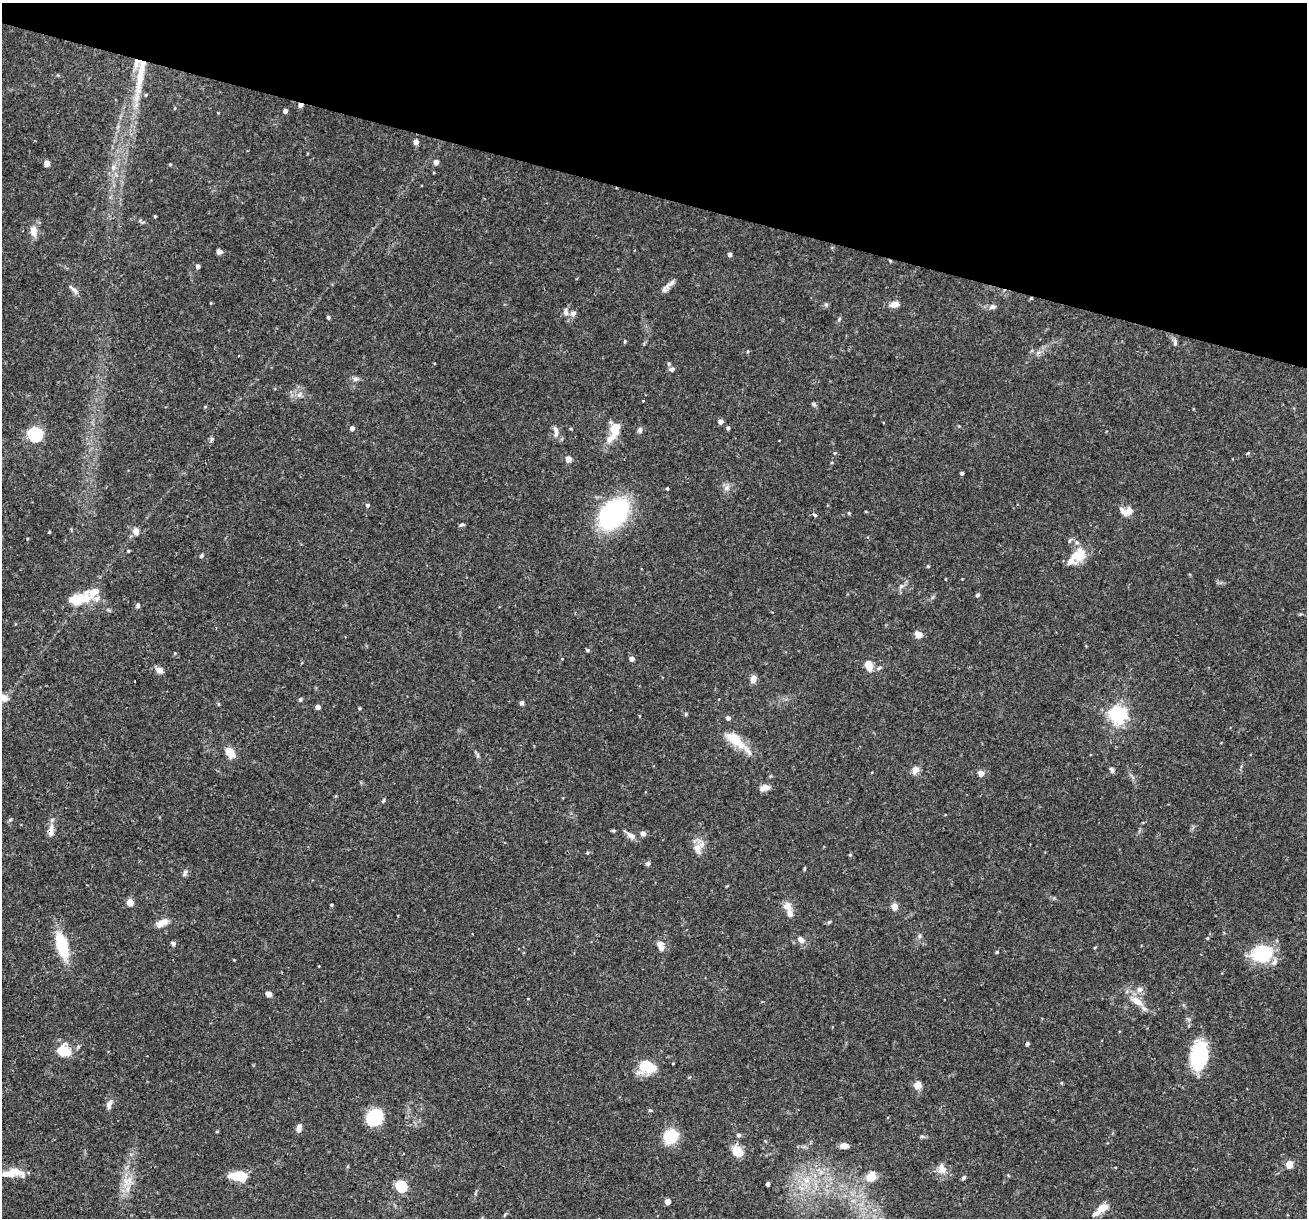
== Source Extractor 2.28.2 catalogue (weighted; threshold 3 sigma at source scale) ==
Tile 2 of 4 x 4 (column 2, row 1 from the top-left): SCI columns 1306-2610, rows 3898-5113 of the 5220 x 5238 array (HDU 1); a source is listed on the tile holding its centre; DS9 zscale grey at full resolution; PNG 1309 x 1220 px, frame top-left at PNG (2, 3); no overlay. Shown black and unused: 16% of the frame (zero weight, under 3 of 4 exposures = <1% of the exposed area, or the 3 px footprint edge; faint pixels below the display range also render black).
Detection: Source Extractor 2.28.2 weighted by HDU 2 'WHT'; one run over the whole footprint, this tile lists its part. Background 0.0759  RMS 0.0036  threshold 0.016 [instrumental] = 3 sigma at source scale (4.5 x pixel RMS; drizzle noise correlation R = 1.50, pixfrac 1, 0.05/0.05 arcsec/px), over >= 5 px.
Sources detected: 142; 1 cosmic-ray / hot-pixel residue — not listed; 8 inside a brighter listed object's ellipse — not listed separately; the other 133 listed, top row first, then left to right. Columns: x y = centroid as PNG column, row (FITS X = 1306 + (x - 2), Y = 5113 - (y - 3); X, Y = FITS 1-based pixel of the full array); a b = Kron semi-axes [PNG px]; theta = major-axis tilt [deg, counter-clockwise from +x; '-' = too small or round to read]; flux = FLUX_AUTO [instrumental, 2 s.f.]
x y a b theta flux
141 72 61 9 81 15
146 95 4 4 - 0.36
300 105 6 5 - 1
285 111 4 4 - 1.3
416 142 4 4 - 2.4
436 162 5 5 - 1.8
47 163 4 4 - 3.9
113 167 6 5 - 0.94
155 216 4 4 - 0.33
33 231 11 7 -89 3.6
219 252 5 5 - 1.4
730 255 4 4 - 1.3
890 261 4 4 - 0.37
198 266 4 4 - 1.3
670 284 24 6 46 2.1
74 290 17 5 -43 1.5
1031 298 4 4 - 0.32
211 303 4 2 - 0.28
826 304 6 5 - 0.61
894 304 12 7 15 2.1
993 307 8 6 12 1.3
566 312 11 6 -88 1.5
573 314 8 7 - 1.4
328 317 4 4 - 0.61
839 319 6 4 49 0.47
1175 342 9 5 -85 1
672 369 8 6 2 1
356 379 7 6 - 0.86
299 395 7 6 - 1.1
643 401 2 2 - 0.38
813 404 7 4 -37 0.61
721 422 4 4 - 2.1
352 428 4 4 - 1.7
728 428 4 4 - 0.76
615 429 11 8 78 7.4
640 430 7 6 - 0.83
556 432 15 6 -84 1.7
36 438 22 15 -15 7.2
610 439 13 8 31 3.1
835 453 4 4 - 0.32
568 459 4 4 - 4
962 473 4 3 - 0.81
726 488 9 6 72 1.2
667 489 3 3 - 0.37
367 505 5 4 - 0.78
1129 511 9 8 - 2.2
614 513 25 17 47 65
849 513 4 4 - 0.36
815 515 6 4 -28 0.54
462 524 7 4 16 0.58
136 531 8 7 - 2.2
49 532 3 3 - 0.32
1069 541 6 4 71 0.47
128 551 4 3 - 0.38
1081 553 22 12 -86 5.1
202 556 6 4 42 0.54
928 566 4 3 - 0.4
901 586 6 5 - 0.74
977 595 6 4 27 0.51
79 599 25 11 13 12
138 605 5 5 - 0.84
918 634 8 6 -38 2.6
587 650 5 4 - 0.55
562 659 3 3 - 0.52
632 659 4 4 - 2.3
869 665 11 7 -70 4.7
879 668 8 4 35 0.7
159 670 8 6 -18 2.2
753 679 9 6 68 2.1
4 698 9 7 -40 2.9
522 703 6 5 - 0.81
318 707 4 4 - 2.1
359 708 4 4 - 0.34
1118 715 6 6 - 130
728 718 5 4 - 1.2
736 740 32 13 -41 8.1
230 752 10 7 -54 5
915 770 10 8 61 2.2
1112 770 9 5 -60 0.79
981 773 4 4 - 3.3
765 788 12 7 17 2.1
383 801 6 3 60 0.44
51 830 18 7 82 2.6
643 833 6 6 - 1.3
631 836 13 7 -32 2.1
697 848 15 10 -78 3.1
850 855 4 4 - 0.42
648 864 6 5 - 0.79
185 873 9 5 78 0.91
130 902 5 4 - 6.9
331 905 4 3 - 0.39
787 906 11 10 - 2.5
894 907 5 4 - 5.5
829 922 5 4 - 0.42
162 923 17 8 25 2.9
919 936 6 4 88 0.61
1207 938 4 3 - 0.35
801 940 9 7 -39 1.9
173 943 5 4 - 1.2
659 944 9 9 - 1.8
62 945 27 12 -74 15
997 952 4 4 - 0.45
1262 953 22 18 14 18
1139 990 8 8 - 1.6
268 994 6 5 - 1.7
1137 1001 21 9 -34 4.9
1027 1043 4 4 - 0.83
64 1051 18 14 -19 6.9
1199 1055 27 16 83 23
646 1066 18 14 -20 10
1061 1083 5 3 - 0.36
917 1085 9 9 - 2.3
109 1104 13 6 73 1.7
650 1110 5 4 - 0.44
374 1117 17 14 49 15
299 1128 10 6 78 1.6
217 1132 5 3 - 0.31
738 1135 5 4 - 0.91
670 1136 16 13 45 11
844 1146 9 6 -2 2.2
738 1151 10 8 -46 7.2
1289 1164 5 4 - 8.6
942 1169 16 9 -78 2.6
14 1172 28 10 4 6.4
239 1176 14 7 -5 12
871 1176 13 11 53 3.9
964 1177 7 4 47 0.54
806 1180 9 7 90 2.4
126 1182 16 9 84 4.2
768 1184 4 3 - 1.4
401 1186 5 5 - 34
667 1201 4 4 - 3.5
1101 1209 14 6 39 6.2
Overlapping masked pixels (flux is a lower limit): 5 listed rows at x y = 141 72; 300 105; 890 261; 1031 298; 51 830
Isophote crosses this tile's border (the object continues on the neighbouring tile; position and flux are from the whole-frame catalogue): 1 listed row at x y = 4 698